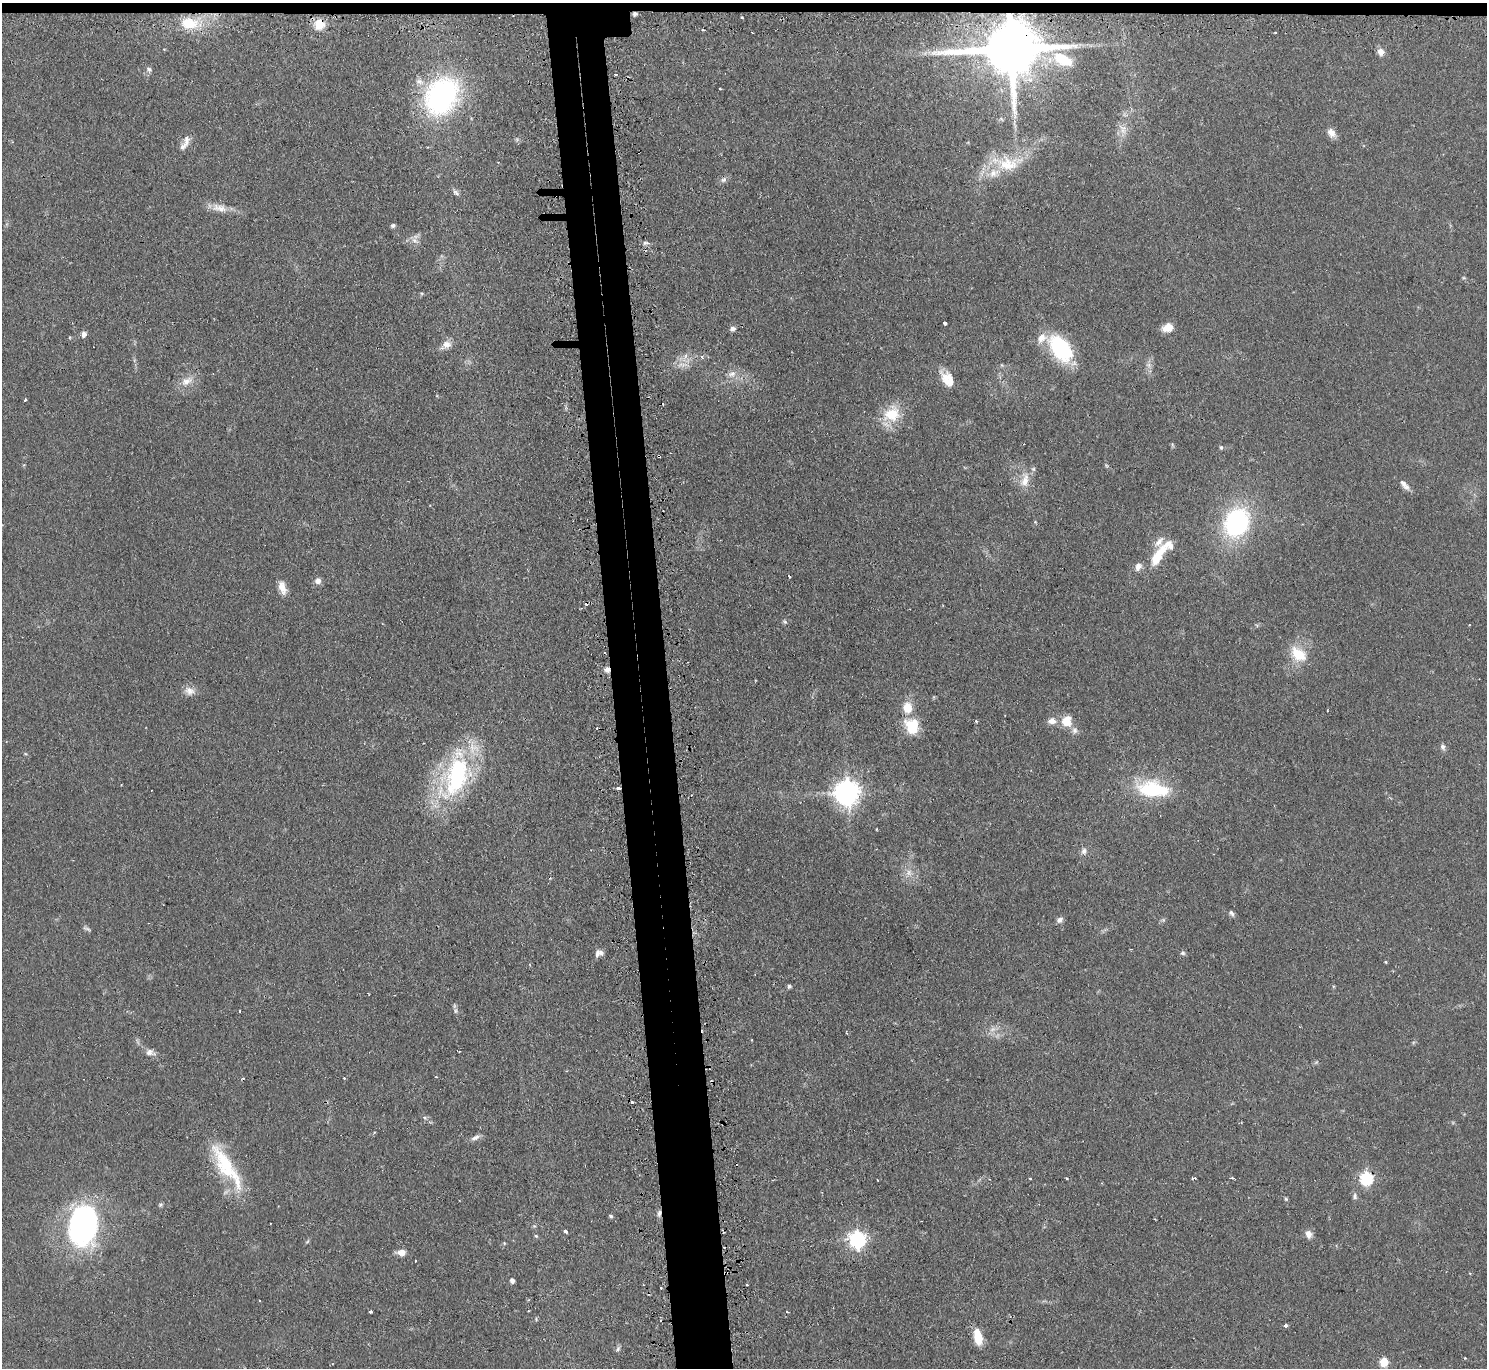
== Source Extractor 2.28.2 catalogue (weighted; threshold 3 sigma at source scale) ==
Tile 2 of 3 x 3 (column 2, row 1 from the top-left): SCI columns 1513-2997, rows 2878-4243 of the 4510 x 4473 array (HDU 1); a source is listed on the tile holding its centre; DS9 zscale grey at full resolution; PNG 1489 x 1370 px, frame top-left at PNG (2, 3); no overlay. Shown black and unused: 5% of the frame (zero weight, under 2 of 3 exposures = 4% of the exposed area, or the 3 px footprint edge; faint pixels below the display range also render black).
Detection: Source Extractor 2.28.2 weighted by HDU 2 'WHT'; one run over the whole footprint, this tile lists its part. Background 0.054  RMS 0.0061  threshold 0.0275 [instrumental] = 3 sigma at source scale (4.5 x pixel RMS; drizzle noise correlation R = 1.50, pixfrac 1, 0.05/0.05 arcsec/px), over >= 5 px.
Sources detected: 138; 1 inside a brighter object's white glare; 14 cosmic-ray / hot-pixel residue — not listed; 11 inside a brighter listed object's ellipse — not listed separately; the other 112 listed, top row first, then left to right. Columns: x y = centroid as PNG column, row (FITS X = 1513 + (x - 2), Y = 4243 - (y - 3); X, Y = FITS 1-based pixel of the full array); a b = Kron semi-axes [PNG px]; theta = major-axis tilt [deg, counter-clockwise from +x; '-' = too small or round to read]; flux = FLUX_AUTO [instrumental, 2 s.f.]
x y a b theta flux
635 14 4 4 - 2.2
742 18 3 2 - 1.1
189 23 21 13 -5 18
319 24 6 5 - 36
703 30 3 2 - 1.3
1275 32 3 2 - 0.6
1011 49 18 14 3 5700
1381 52 8 7 - 4.2
1063 60 22 11 -25 21
149 69 8 7 - 1.7
616 74 3 3 - 1.3
720 89 3 2 - 0.53
442 96 36 27 59 130
1001 119 7 3 -37 0.82
1123 130 12 9 -24 4.6
1331 133 13 9 -50 4.2
186 141 16 8 84 4
1008 164 41 22 7 26
724 180 9 7 44 2
456 192 11 6 -47 2
219 208 24 11 -11 7.4
393 226 6 5 - 1.2
414 240 8 5 -45 2.1
645 243 9 5 8 1.6
1464 278 6 3 -18 0.74
945 323 4 3 - 3.6
1168 328 12 9 14 6.9
733 329 6 6 - 2.3
83 334 6 5 - 3.3
447 344 12 10 4 4.7
1061 348 32 19 -53 48
702 357 3 3 - 1.4
682 365 19 6 2 4.8
1148 365 9 6 -74 2.4
732 374 11 9 20 4.4
947 376 19 15 -28 8.9
187 381 19 10 29 6.9
25 400 4 3 - 0.91
892 414 23 19 23 19
1172 445 6 4 -71 0.81
1221 447 5 4 - 1
659 456 3 3 - 0.88
1106 465 6 4 -71 0.8
1025 481 22 12 76 8.8
1404 485 17 6 -48 3.7
1237 522 25 19 63 98
1160 553 42 12 49 21
789 576 3 3 - 1.8
318 581 7 6 - 3.6
282 588 16 8 -73 6
785 622 7 4 -44 1
1299 654 23 15 -41 16
607 670 7 6 - 2.5
189 691 14 11 -14 4.7
907 708 10 9 - 11
976 721 3 3 - 1
1052 721 10 8 -2 4.5
1066 721 14 13 - 9.1
914 725 15 12 -64 15
1443 747 8 6 -74 1.9
456 776 61 33 66 86
618 788 4 3 - 2.1
1153 789 37 17 -7 43
847 792 9 8 - 620
876 829 3 2 - 0.49
1084 851 9 7 79 2.6
909 873 9 8 - 3.8
1232 913 10 4 -56 1.6
1060 920 9 6 26 2.2
86 928 10 4 -16 1.3
601 953 9 8 - 2.3
1183 953 6 6 - 1.3
1386 962 3 3 - 1.7
789 986 6 5 - 1.1
240 1011 3 2 - 0.48
455 1011 7 4 90 1.3
459 1051 4 2 - 0.59
149 1052 10 9 - 3
436 1077 3 2 - 0.42
425 1118 7 4 -19 1.3
475 1138 14 6 22 2.7
224 1162 57 20 -59 37
1067 1178 3 3 - 1.1
1194 1178 4 3 - 1.3
1232 1178 4 3 - 1.1
1366 1178 7 6 - 76
1030 1179 3 3 - 0.66
1355 1196 8 6 -85 1.8
1286 1199 6 4 -45 0.78
160 1205 6 5 - 1.1
659 1213 9 4 71 1.8
611 1216 4 4 - 1.1
83 1225 43 27 83 130
565 1231 3 3 - 2.1
1309 1234 10 8 -75 3.7
536 1236 6 4 -44 0.8
857 1239 7 7 - 200
307 1242 6 4 20 0.76
504 1243 5 4 - 0.63
401 1252 10 7 5 4.5
415 1261 3 2 - 0.73
512 1281 5 4 - 2.8
747 1285 3 2 - 0.62
661 1288 3 2 - 0.81
259 1300 2 2 - 0.57
370 1311 4 3 - 1.8
528 1311 3 2 - 0.63
1286 1326 4 3 - 2.6
978 1337 18 9 -79 12
618 1349 7 5 68 1.4
1465 1358 3 3 - 0.62
1384 1362 6 5 - 21
Overlapping masked pixels (flux is a lower limit): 8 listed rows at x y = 635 14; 319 24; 1011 49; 659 456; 607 670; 618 788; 1366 1178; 659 1213